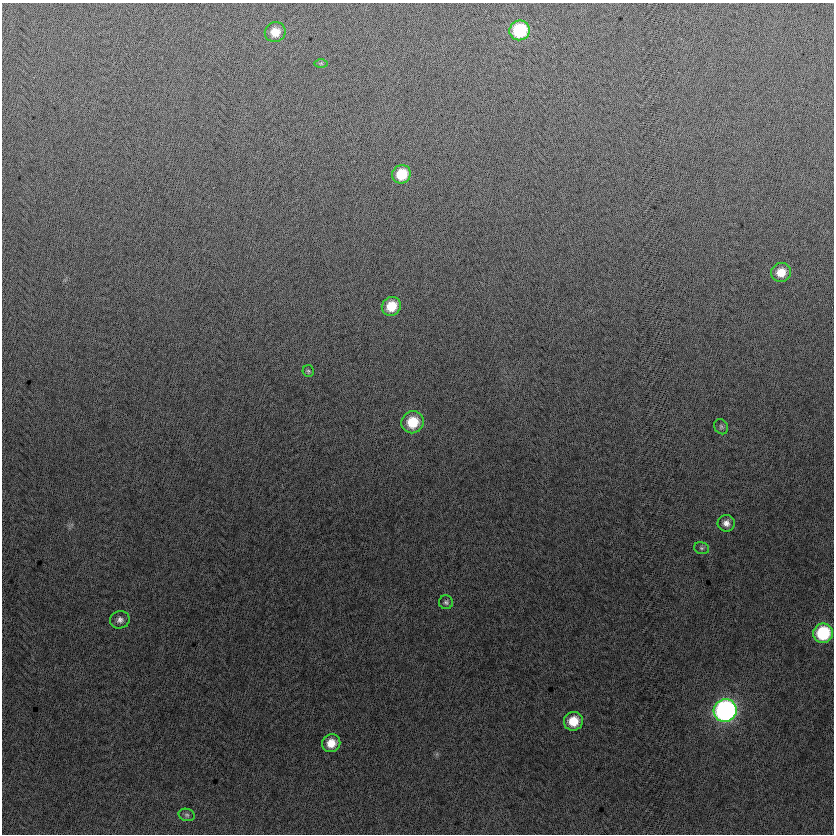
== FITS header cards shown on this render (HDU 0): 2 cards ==
NAXIS1  =                  832
NAXIS2  =                  832

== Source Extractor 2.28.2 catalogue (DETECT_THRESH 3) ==
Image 832 x 832 px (HDU 0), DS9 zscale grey, 1 PNG px = 1 image px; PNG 836 x 836 px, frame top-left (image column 1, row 832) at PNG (2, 3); each listed source drawn as its Kron ellipse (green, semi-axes under 4 px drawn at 4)
Background -5.1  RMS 12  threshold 37.4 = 3 sigma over >= 5 px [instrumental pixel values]
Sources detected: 18; all 18 listed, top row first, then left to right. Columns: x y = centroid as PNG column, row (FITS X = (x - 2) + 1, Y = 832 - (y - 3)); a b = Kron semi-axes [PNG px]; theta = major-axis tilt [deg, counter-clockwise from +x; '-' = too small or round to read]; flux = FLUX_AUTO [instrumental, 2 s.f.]
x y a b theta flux
520 30 10 10 - 61000
275 32 10 10 - 13000
321 63 6 4 0 1200
401 174 9 9 - 26000
781 272 10 9 - 13000
391 306 10 9 - 20000
308 371 6 5 - 1300
413 422 11 11 - 26000
721 427 8 6 -57 2000
726 523 8 8 - 5200
702 548 7 5 -15 2000
446 602 7 7 - 2100
120 620 10 8 14 4200
823 633 10 9 - 55000
725 710 11 11 - 280000
573 721 9 9 - 20000
331 743 9 8 - 12000
187 815 8 6 -15 2400